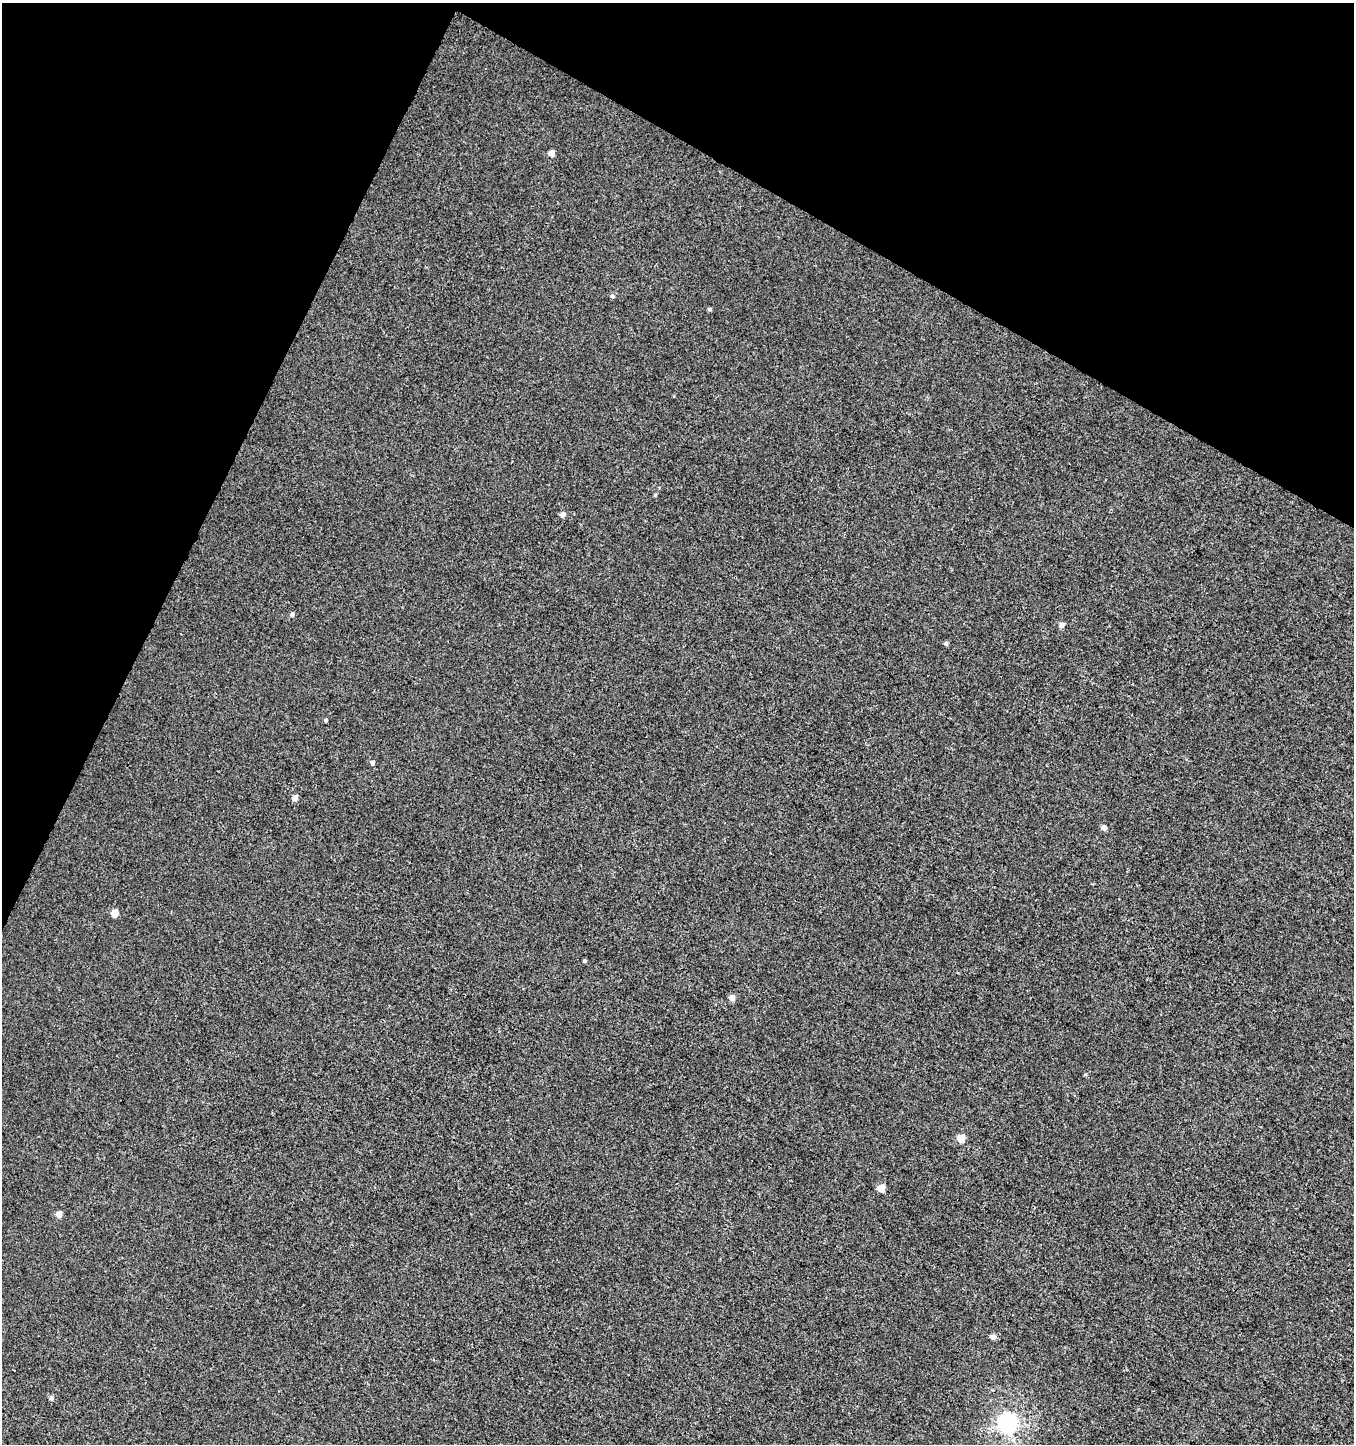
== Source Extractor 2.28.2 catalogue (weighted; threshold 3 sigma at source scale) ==
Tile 2 of 4 x 4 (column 2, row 1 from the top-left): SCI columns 1618-2969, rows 4328-5769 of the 5869 x 5776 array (HDU 1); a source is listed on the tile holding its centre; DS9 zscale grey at full resolution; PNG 1356 x 1446 px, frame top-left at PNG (2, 3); no overlay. Shown black and unused: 23% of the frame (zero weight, under 3 of 4 exposures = <1% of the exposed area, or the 3 px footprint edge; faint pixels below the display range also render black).
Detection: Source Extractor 2.28.2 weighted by HDU 2 'WHT'; one run over the whole footprint, this tile lists its part. Background 0.00105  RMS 0.0035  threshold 0.0159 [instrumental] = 3 sigma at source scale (4.5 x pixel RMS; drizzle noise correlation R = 1.50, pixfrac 1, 0.0396/0.0396 arcsec/px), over >= 5 px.
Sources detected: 21; all 21 listed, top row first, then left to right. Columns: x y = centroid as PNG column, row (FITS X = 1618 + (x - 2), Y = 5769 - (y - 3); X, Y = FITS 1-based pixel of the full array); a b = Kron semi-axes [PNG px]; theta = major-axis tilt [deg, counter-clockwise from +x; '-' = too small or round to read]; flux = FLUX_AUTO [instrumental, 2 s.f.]
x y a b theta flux
552 153 5 4 - 3
612 296 6 5 - 0.71
709 309 5 4 - 0.59
655 495 4 4 - 0.35
562 514 5 5 - 1.8
292 614 5 4 - 0.94
1062 625 5 5 - 1.5
946 643 5 4 - 0.74
326 720 4 3 - 0.52
372 762 5 4 - 0.82
295 798 4 4 - 2.8
1104 828 5 5 - 1.9
115 913 5 5 - 6
584 961 4 4 - 0.57
732 997 5 4 - 2.6
961 1138 5 5 - 7.7
881 1188 5 5 - 7.2
59 1214 5 4 - 3.6
993 1337 5 5 - 1.4
51 1398 5 5 - 1.2
1008 1423 7 6 - 170